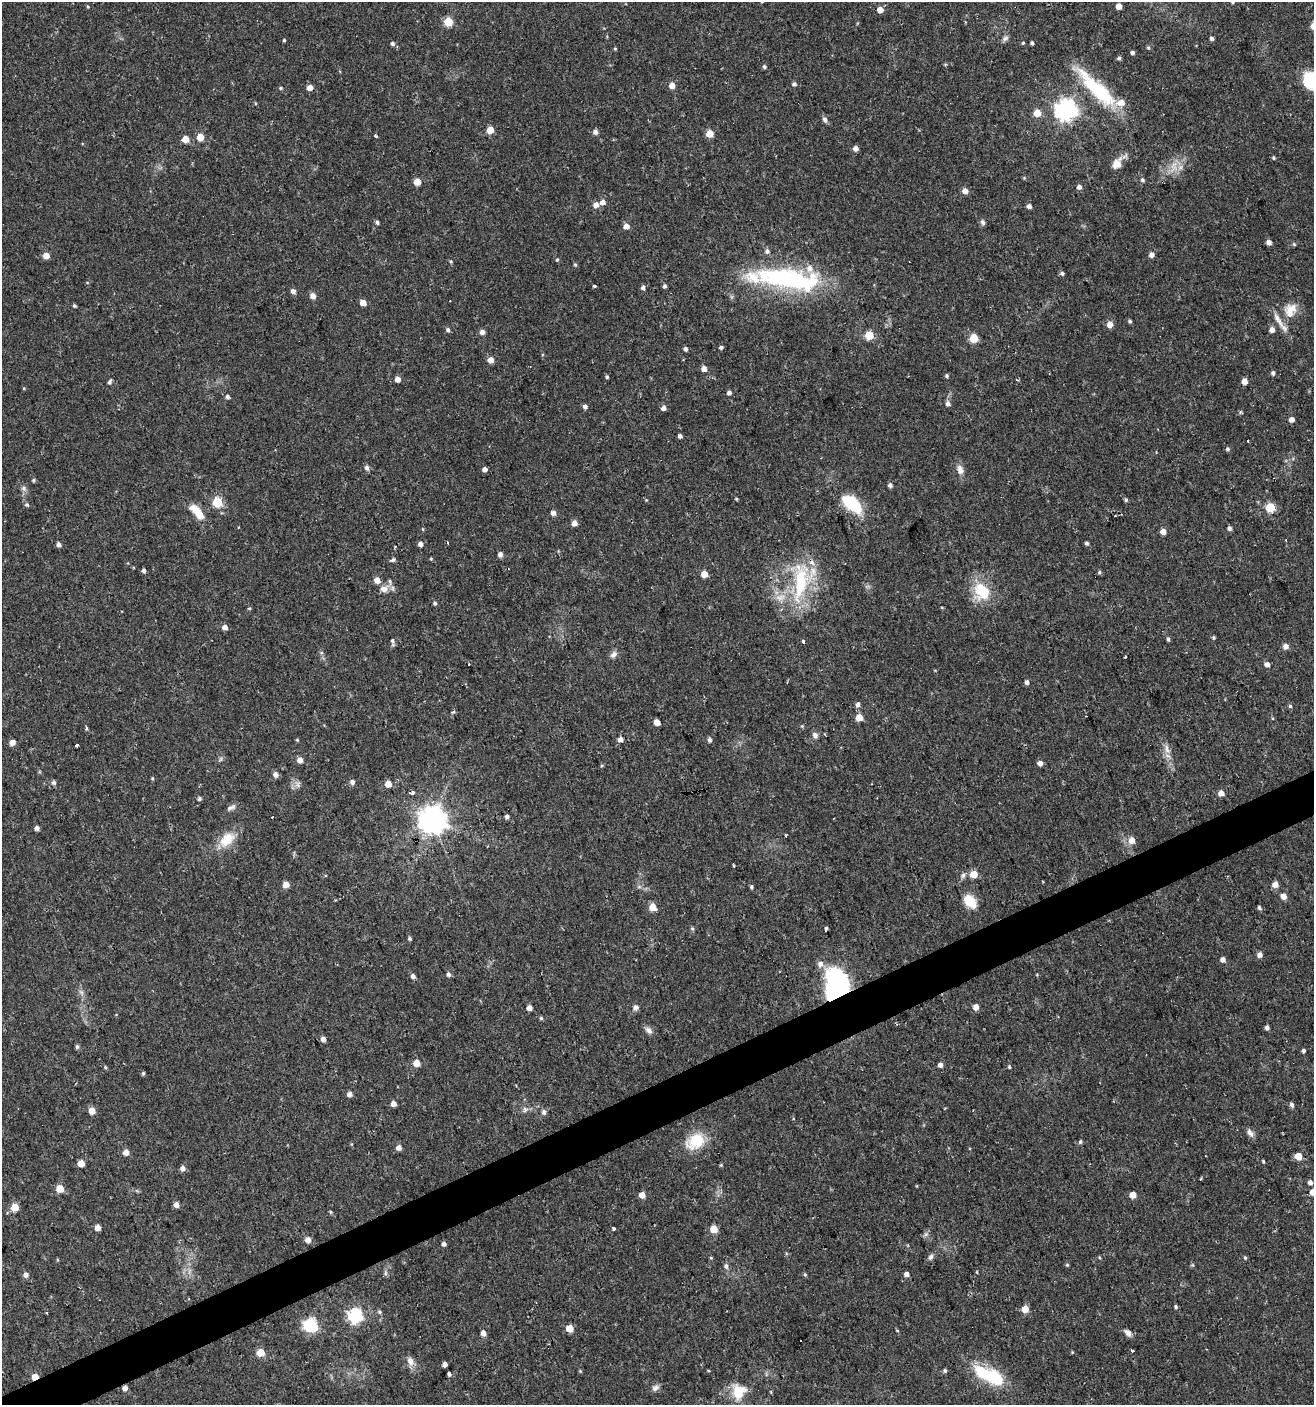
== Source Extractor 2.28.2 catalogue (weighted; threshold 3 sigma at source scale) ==
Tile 7 of 4 x 4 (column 3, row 2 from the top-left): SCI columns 2707-4018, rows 2808-4210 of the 5473 x 5614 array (HDU 1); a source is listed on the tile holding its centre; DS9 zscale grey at full resolution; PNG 1316 x 1407 px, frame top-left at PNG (2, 2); no overlay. Shown black and unused: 3% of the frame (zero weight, under 2 of 3 exposures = <1% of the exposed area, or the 3 px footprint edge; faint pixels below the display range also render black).
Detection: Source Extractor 2.28.2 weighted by HDU 2 'WHT'; one run over the whole footprint, this tile lists its part. Background 0.0254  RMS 0.0042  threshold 0.0188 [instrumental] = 3 sigma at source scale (4.5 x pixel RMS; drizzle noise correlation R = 1.50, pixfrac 1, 0.0396/0.0396 arcsec/px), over >= 5 px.
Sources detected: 285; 1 too faint to see at this stretch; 4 inside a brighter object's white glare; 4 cosmic-ray / hot-pixel residue — not listed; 7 inside a brighter listed object's ellipse — not listed separately; the other 269 listed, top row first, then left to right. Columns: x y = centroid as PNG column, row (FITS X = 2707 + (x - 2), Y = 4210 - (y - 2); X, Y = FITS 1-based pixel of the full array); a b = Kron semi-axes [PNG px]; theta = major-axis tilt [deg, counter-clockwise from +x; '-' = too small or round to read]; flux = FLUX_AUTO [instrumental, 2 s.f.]
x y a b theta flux
1232 2 4 4 - 0.68
1119 6 5 4 - 4.6
88 7 4 3 - 0.4
880 10 5 5 - 4.6
448 22 5 5 - 16
1005 38 9 6 45 1.3
1212 38 4 4 - 1.1
284 40 3 3 - 0.54
1023 43 5 4 - 0.54
1032 43 4 3 - 0.79
392 44 5 5 - 0.98
1148 48 5 4 - 0.64
615 49 4 4 - 0.48
1132 52 4 4 - 1.1
1119 58 5 4 - 0.84
764 67 5 5 - 0.86
1313 82 31 16 -41 25
794 84 5 5 - 1.1
672 86 5 5 - 3.4
281 88 5 4 - 0.52
310 88 5 5 - 3.1
1097 89 60 14 -44 30
1066 110 8 7 - 280
1037 113 5 5 - 7.7
825 120 8 6 -66 1.3
490 130 5 5 - 7.2
595 132 5 5 - 1.7
710 134 5 5 - 8
375 136 5 3 - 0.57
200 137 5 5 - 7.3
185 139 5 5 - 5.8
855 148 5 4 - 2.6
1273 158 5 4 - 0.56
1117 163 17 11 59 4.4
1174 168 17 9 43 5.5
1024 178 4 4 - 0.43
1142 180 5 4 - 1
417 182 5 5 - 6
1079 187 5 4 - 1.8
965 191 5 5 - 3.2
603 202 5 5 - 2.4
596 205 6 5 - 2.7
1029 206 4 4 - 2
377 222 4 4 - 0.97
983 222 7 5 -60 1.3
626 226 5 5 - 3.3
1269 242 4 4 - 2.3
1294 244 5 4 - 0.54
767 251 6 6 - 1.4
46 255 5 5 - 4.1
1151 255 5 5 - 2.2
557 260 5 4 - 0.49
451 261 4 4 - 0.49
575 264 5 4 - 0.56
1062 273 5 4 - 0.95
786 278 74 24 -5 63
594 286 3 3 - 1.1
665 286 5 4 - 1
643 288 5 5 - 1.3
293 291 5 5 - 1.8
313 296 5 5 - 3
363 303 5 4 - 4.1
74 306 4 4 - 0.65
1290 310 22 16 64 7.6
1130 321 4 4 - 0.79
1110 324 5 5 - 4
448 330 5 5 - 0.98
1272 330 5 5 - 2.7
482 332 5 5 - 2.1
869 335 5 5 - 17
974 338 5 5 - 16
721 347 4 4 - 0.87
685 349 4 4 - 1.2
491 360 5 5 - 3.5
704 369 5 5 - 2.9
1273 373 5 4 - 1.1
946 376 4 4 - 0.78
607 377 4 4 - 0.66
398 379 4 4 - 3.2
1244 381 5 4 - 3.9
110 382 7 4 70 0.99
729 393 4 4 - 1.4
227 397 5 5 - 1.1
948 403 6 5 - 1.6
585 406 5 5 - 1.4
663 408 5 4 - 2.1
1240 412 5 4 - 0.66
1291 419 4 4 - 2.7
680 436 4 4 - 1.4
1227 449 6 5 - 0.75
367 468 6 5 - 1.5
485 469 4 4 - 1.9
960 470 14 8 -74 2.9
34 480 5 4 - 0.66
890 485 4 4 - 1.4
24 488 8 6 -40 1.4
736 499 4 4 - 0.41
1126 500 6 4 -77 0.72
217 502 5 5 - 23
852 503 23 12 -42 20
27 505 7 5 -34 0.83
1270 507 5 5 - 22
197 512 21 8 -48 7.9
553 513 5 5 - 1.9
1115 516 2 2 - 0.49
574 523 4 4 - 3.4
1229 528 5 5 - 1.3
423 529 5 3 - 0.4
1163 531 4 4 - 3.4
1286 540 3 3 - 0.43
1086 543 4 4 - 0.92
420 544 4 4 - 2
59 545 5 4 - 1.6
500 554 5 4 - 2.1
431 559 4 3 - 0.4
393 560 7 4 22 0.93
144 570 5 4 - 1.1
1099 572 5 3 - 0.59
704 574 5 5 - 6.1
377 580 6 5 - 3.5
390 581 7 5 -70 0.92
801 581 59 27 76 37
384 589 11 8 2 3
981 591 26 22 -61 14
435 603 5 4 - 0.73
249 608 5 3 - 0.42
225 627 5 4 - 2.7
1213 637 4 4 - 0.62
1168 639 4 3 - 0.83
392 641 7 3 -80 1.4
803 641 4 3 - 0.99
1286 646 5 5 - 2.8
613 654 10 7 37 1.8
1125 657 3 3 - 0.82
1267 664 4 4 - 2.3
1027 682 4 4 - 1.5
858 704 5 5 - 1.6
1290 706 5 5 - 0.61
453 712 4 4 - 0.89
859 717 5 5 - 7.7
657 722 5 4 - 4.1
802 726 4 4 - 0.43
815 735 8 6 -66 1.6
825 735 3 2 - 0.35
620 739 4 4 - 2.8
297 740 4 3 - 0.44
710 740 5 5 - 1.1
12 742 5 4 - 3.4
77 745 3 3 - 1.2
1167 749 14 6 -72 2.6
221 759 7 4 88 0.74
300 760 5 5 - 3.1
1040 763 4 4 - 2.5
602 765 5 3 - 0.42
275 774 5 5 - 2.1
152 778 5 4 - 0.45
54 782 6 5 - 1.1
352 782 5 5 - 1.6
388 784 5 4 - 5.9
298 785 9 7 -76 1.6
1221 793 5 4 - 3.6
199 798 5 4 - 0.92
231 807 14 5 23 1.5
273 817 3 3 - 1.8
507 817 5 4 - 1.2
432 820 9 8 - 560
37 828 4 4 - 1.7
786 835 3 3 - 0.98
227 839 24 14 45 9.2
1132 840 6 6 - 4.1
734 866 3 2 - 0.49
974 874 5 5 - 8.7
963 875 8 6 73 1.1
286 884 6 6 - 2.8
1275 885 5 5 - 3.9
639 887 7 4 19 0.76
751 887 5 4 - 0.7
1283 896 5 4 - 3.8
970 901 16 11 -49 8
653 907 5 5 - 8.2
1259 908 5 4 - 0.86
826 928 4 3 - 1.2
692 929 6 4 -67 0.63
409 938 4 4 - 0.7
1260 955 5 4 - 2.6
1223 960 5 4 - 2
448 974 5 4 - 1.3
413 976 4 4 - 1.9
841 988 35 19 -36 34
636 1007 6 5 - 1.9
976 1007 5 4 - 3.4
529 1008 4 4 - 3
541 1018 4 4 - 0.76
1267 1028 4 4 - 1.6
649 1030 12 7 -44 1.8
323 1039 4 4 - 2.2
77 1047 6 5 - 0.79
1303 1051 4 3 - 0.99
416 1063 5 5 - 7.2
940 1065 4 4 - 2.2
105 1067 5 4 - 0.5
1009 1067 5 4 - 0.54
143 1073 5 4 - 0.61
349 1094 4 4 - 2.4
393 1104 4 4 - 2.5
1291 1105 6 5 - 1.2
525 1109 8 7 - 1.5
92 1111 5 5 - 7
544 1112 6 6 - 1.4
1250 1133 11 7 -52 1.9
696 1141 25 18 33 13
1080 1142 6 4 75 0.72
399 1148 5 5 - 2.4
126 1152 5 5 - 3.3
1298 1156 5 5 - 8
1263 1161 4 3 - 0.45
81 1163 5 5 - 5.9
721 1165 4 4 - 0.45
183 1168 5 5 - 2.2
1201 1179 3 2 - 0.67
1310 1183 5 4 - 2.1
917 1186 4 3 - 0.29
60 1188 5 5 - 10
1313 1192 5 4 - 4.5
642 1195 4 4 - 4.7
1133 1195 5 4 - 5.1
176 1205 5 5 - 2.8
15 1207 5 5 - 10
330 1212 5 3 - 0.45
97 1227 4 4 - 3.2
614 1229 3 3 - 2.4
714 1229 5 5 - 10
926 1234 7 5 45 0.99
308 1240 5 5 - 3
444 1244 4 4 - 1.4
931 1257 8 6 64 1.2
1099 1257 5 3 - 0.41
711 1258 4 4 - 0.43
1245 1258 5 4 - 0.61
1067 1265 5 4 - 0.49
1192 1265 6 3 16 0.47
726 1266 7 6 - 1.3
385 1273 7 4 89 0.84
907 1274 4 4 - 2.3
26 1275 6 5 - 1.9
805 1275 5 4 - 0.56
1176 1307 5 4 - 0.67
1025 1309 5 5 - 8.3
379 1312 5 5 - 0.76
355 1315 6 6 - 84
310 1325 6 6 - 75
569 1328 5 5 - 7.7
897 1331 4 3 - 0.33
483 1333 5 5 - 2.7
1128 1333 11 6 -45 1.9
800 1340 3 3 - 5.6
1132 1351 3 3 - 1.5
1072 1352 5 3 - 0.38
261 1353 5 5 - 9.7
410 1361 11 8 -64 2.9
445 1364 4 4 - 2.5
945 1370 5 5 - 0.84
580 1371 5 3 - 0.4
449 1374 4 3 - 1.2
985 1374 34 19 -13 19
35 1376 5 4 - 6.8
125 1388 4 4 - 2.5
655 1388 11 8 30 1.7
738 1392 22 19 81 10
Overlapping masked pixels (flux is a lower limit): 3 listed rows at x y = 841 988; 35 1376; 125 1388
Isophote crosses this tile's border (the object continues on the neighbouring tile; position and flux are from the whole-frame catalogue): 3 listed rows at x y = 1232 2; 1313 82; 1313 1192